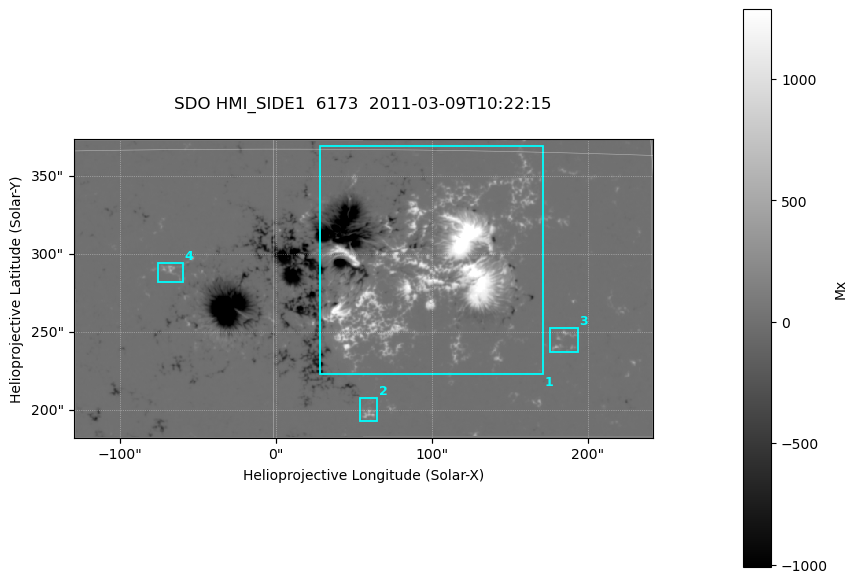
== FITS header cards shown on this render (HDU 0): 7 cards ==
TELESCOP= 'SDO     '           /
INSTRUME= 'HMI_SIDE1'          /
WAVELNTH=              6173.00 /
DATE-OBS= '2011-03-09T10:22:15.000' /
CTYPE1  = 'HPLN-TAN'           /
CTYPE2  = 'HPLT-TAN'           /
BUNIT   = 'Mx      '           /

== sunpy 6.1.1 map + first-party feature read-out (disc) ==
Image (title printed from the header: SDO HMI_SIDE1  6173  2011-03-09T10:22:15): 736 x 380 px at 0.504 arcsec/px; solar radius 966 arcsec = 1916 px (partial field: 2.4% of the solar disc is inside the frame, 99% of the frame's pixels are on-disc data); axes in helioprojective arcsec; data unit Mx (BUNIT, on the colour bar)
Orientation: file roll -179.9 deg (from PC/CROTA): ROTATED to solar-north-up (sunpy Map.rotate, bilinear) for analysis and display; everything below refers to the rotated frame; the empty margins the rotation leaves inside the frame are drawn grey
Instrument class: DISC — disc imager (sunpy class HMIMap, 6173 A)
Bright regions (active regions / flare kernels): reference = the on-disc median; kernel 7 px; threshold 5 sigma = 45.9 Mx over a disc level ~-0.164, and >= 1.15x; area >= 279 px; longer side >= 5 px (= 2.5 arcsec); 4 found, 4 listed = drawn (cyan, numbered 1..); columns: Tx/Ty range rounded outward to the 2 arcsec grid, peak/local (2 s.f.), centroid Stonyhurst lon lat
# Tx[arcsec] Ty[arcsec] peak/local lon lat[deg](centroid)
1 28..172 222..370 -10575 +6 +10
2 54..66 192..208 -2223 +4 +5
3 174..194 236..254 -1440 +11 +8
4 -76..-58 282..296 -2000 -4 +10